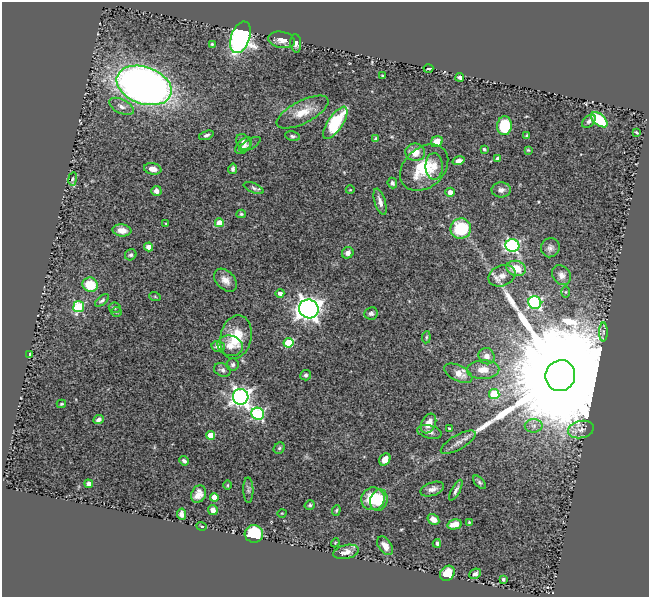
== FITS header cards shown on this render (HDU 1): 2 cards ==
NAXIS1  =                  647
NAXIS2  =                  595

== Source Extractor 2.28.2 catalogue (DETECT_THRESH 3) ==
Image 647 x 595 px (HDU 1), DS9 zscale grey, 1 PNG px = 1 image px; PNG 651 x 599 px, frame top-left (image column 1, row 595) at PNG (2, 2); each listed source drawn as its Kron ellipse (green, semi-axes under 4 px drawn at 4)
Background 0.448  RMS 0.023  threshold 0.0691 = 3 sigma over >= 5 px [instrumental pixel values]
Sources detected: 121; all 121 listed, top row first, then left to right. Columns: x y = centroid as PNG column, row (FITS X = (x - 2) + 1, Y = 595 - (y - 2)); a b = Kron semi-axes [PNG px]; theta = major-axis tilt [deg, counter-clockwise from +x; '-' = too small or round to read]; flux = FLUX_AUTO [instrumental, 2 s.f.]
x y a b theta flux
240 37 16 9 71 550
281 40 13 8 -10 12
296 43 9 5 -85 6.4
212 44 3 3 - 1.9
428 68 5 2 - 1.9
382 76 3 2 - 1.3
460 77 4 3 - 3.1
144 85 28 18 -19 1100
121 106 13 7 -27 9.3
303 112 28 11 27 28
599 120 10 5 -41 82
589 121 8 5 46 4.6
335 123 19 7 56 89
504 126 9 7 86 72
636 132 4 2 - 1.8
206 135 8 4 18 3.7
292 136 7 5 -10 3.2
527 136 3 3 - 2.6
376 139 4 4 - 4.3
244 142 9 6 -53 7.5
437 142 6 5 - 22
250 144 12 5 29 3.7
244 146 10 6 46 6.7
484 149 3 3 - 2.2
528 150 4 3 - 1.7
415 152 10 8 -8 20
497 158 4 4 - 4.2
458 161 6 4 16 6.5
434 166 13 8 -88 13
424 168 27 20 42 68
153 169 9 6 -10 12
233 169 5 4 - 3.5
73 179 6 3 81 2.1
392 183 5 4 - 4.7
254 188 10 4 -24 3.7
350 190 4 3 - 1.1
501 190 9 7 6 7.1
156 191 5 5 - 7.1
450 192 5 4 - 12
380 202 14 5 -73 8.7
241 214 4 4 - 2
219 223 4 4 - 32
166 224 3 3 - 1.5
461 229 10 10 - 77
122 230 9 6 -6 14
512 246 7 6 - 270
149 247 4 4 - 12
550 248 10 9 - 6.4
348 253 6 5 - 6.1
131 255 6 5 - 3.1
516 268 10 7 -14 29
561 275 10 8 -49 9.7
502 276 14 10 22 14
225 280 13 9 -46 12
90 285 8 7 - 38
566 292 6 4 90 2.3
280 293 4 4 - 6.4
155 297 6 3 -20 1.5
102 300 8 4 39 3
535 302 6 6 - 240
79 307 5 5 - 120
115 308 6 5 - 2.6
309 309 10 9 - 1100
116 312 5 4 - 2.1
371 313 7 6 - 4.8
603 332 9 4 90 3.7
236 337 22 15 78 50
426 337 6 4 83 2.3
288 343 5 4 - 78
230 346 13 10 -15 14
218 347 7 5 -15 8
30 355 4 4 - 7.5
487 356 8 8 - 9.7
233 365 6 6 - 4
222 370 9 6 -26 4.7
483 370 16 9 1 16
458 373 15 8 -26 15
306 375 5 5 - 3.2
560 376 15 14 - 110000
494 394 5 5 - 72
241 397 8 7 - 670
61 404 5 3 - 1.9
258 414 6 6 - 210
98 420 5 4 - 4.7
429 424 10 7 64 18
534 426 9 6 1 7.1
449 428 3 3 - 1.9
581 430 13 8 12 11
429 432 12 6 -14 7
210 435 4 4 - 35
458 442 19 7 30 11
279 448 6 5 - 2.4
385 459 6 5 - 13
184 461 5 4 - 3.8
479 482 8 4 -49 3.1
89 484 4 4 - 5
227 485 4 3 - 1.4
432 489 12 6 19 8
248 490 13 5 -89 4
456 490 11 3 61 4.7
198 494 9 7 64 12
214 497 4 4 - 18
373 499 12 11 - 46
379 500 11 8 74 35
310 505 5 4 - 2.3
213 510 5 4 - 8.8
336 510 5 4 - 2.2
282 513 4 3 - 1.1
181 514 5 4 - 6
433 519 6 5 - 9.1
469 522 3 3 - 1.4
455 524 7 5 13 16
202 526 5 3 - 2
254 534 9 9 - 89
335 543 4 3 - 1.3
437 543 4 4 - 3.8
385 546 10 6 -54 11
346 552 13 7 12 11
447 573 8 6 50 29
475 574 6 4 26 4.1
503 579 4 3 - 2.4